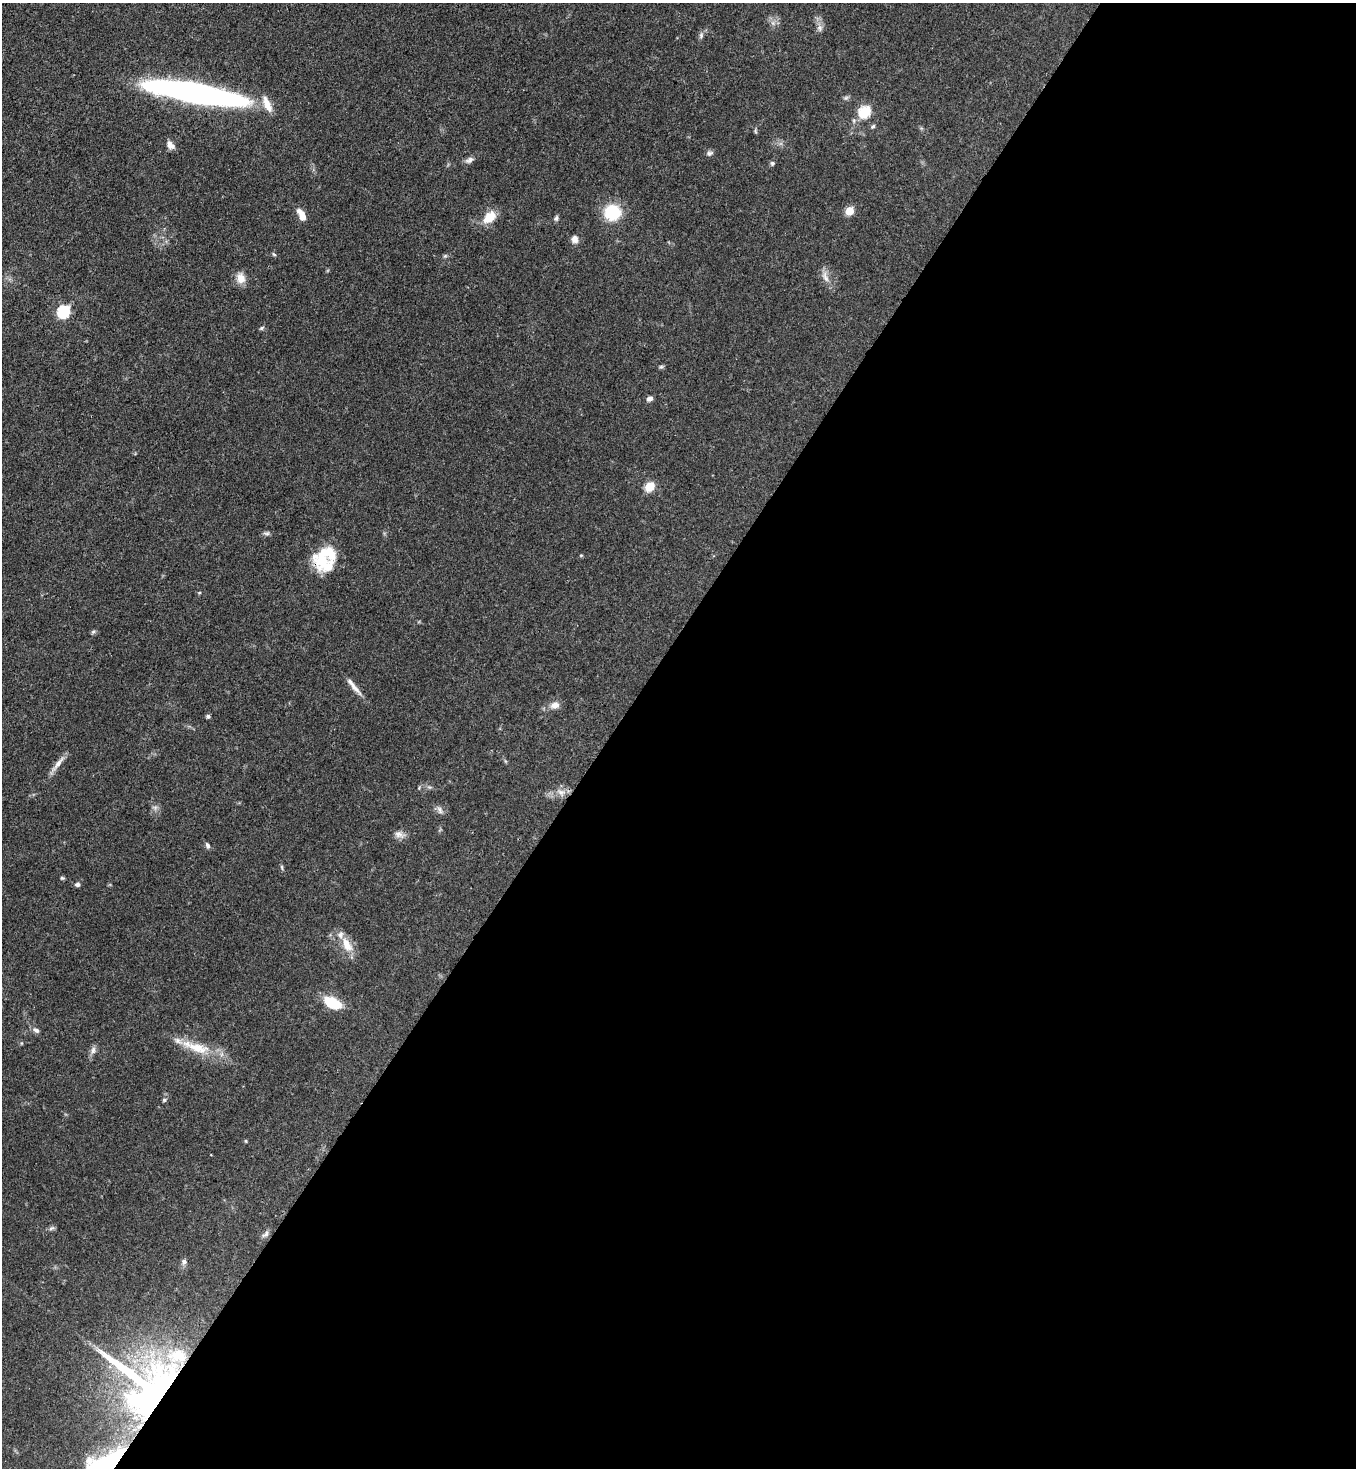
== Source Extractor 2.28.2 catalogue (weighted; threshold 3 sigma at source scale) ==
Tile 12 of 4 x 4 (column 4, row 3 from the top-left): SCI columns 4285-5638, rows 1525-2990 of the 6003 x 5981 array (HDU 1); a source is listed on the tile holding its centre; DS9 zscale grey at full resolution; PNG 1358 x 1470 px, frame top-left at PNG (2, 3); no overlay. Shown black and unused: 55% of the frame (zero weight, under 3 of 4 exposures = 7% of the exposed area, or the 3 px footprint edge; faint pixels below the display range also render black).
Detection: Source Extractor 2.28.2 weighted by HDU 2 'WHT'; one run over the whole footprint, this tile lists its part. Background 0.0602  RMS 0.0036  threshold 0.0162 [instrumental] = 3 sigma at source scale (4.5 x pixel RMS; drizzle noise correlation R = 1.50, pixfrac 1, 0.05/0.05 arcsec/px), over >= 5 px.
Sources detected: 61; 1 inside a brighter object's white glare — not listed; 4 inside a brighter listed object's ellipse — not listed separately; the other 56 listed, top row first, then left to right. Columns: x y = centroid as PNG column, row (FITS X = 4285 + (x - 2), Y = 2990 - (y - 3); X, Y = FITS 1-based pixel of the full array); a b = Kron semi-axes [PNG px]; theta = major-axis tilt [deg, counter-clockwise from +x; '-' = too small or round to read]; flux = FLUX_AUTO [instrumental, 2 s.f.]
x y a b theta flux
773 23 7 5 -46 1.1
820 28 10 7 -89 1.5
701 35 9 6 81 0.98
194 93 90 15 -10 150
865 112 6 6 - 36
873 126 6 5 - 0.63
755 131 6 4 -88 0.51
170 145 11 7 -49 2.1
709 153 10 6 17 1
469 160 13 7 25 1.4
772 163 6 5 - 0.67
850 211 5 5 - 12
612 212 14 13 - 18
302 215 14 6 -62 4.2
489 217 16 10 43 6.5
556 218 7 5 62 0.84
575 239 9 8 - 1.9
274 254 6 4 -44 0.5
445 256 6 4 43 0.55
825 277 18 7 -72 2.6
241 278 14 11 -79 3.4
64 312 6 6 - 46
261 328 7 4 28 0.54
661 367 7 4 20 0.6
650 399 7 5 29 1.3
650 487 5 5 - 19
267 533 9 5 2 0.88
581 555 5 3 - 0.35
323 559 30 21 -72 15
199 593 5 4 - 0.38
93 632 6 5 - 0.62
355 688 23 6 -45 2.9
555 705 12 9 19 2.6
208 716 5 5 - 0.66
505 761 6 4 -71 0.42
58 764 26 6 51 2.9
419 788 6 4 58 0.42
561 792 12 10 -30 2.7
440 810 11 6 -68 1.3
399 834 14 9 -25 2
207 845 8 5 -58 0.93
282 867 8 4 -81 0.56
62 878 5 4 - 0.52
77 884 6 5 - 1
347 945 21 11 -64 5.7
333 1003 16 9 -28 15
36 1030 9 6 -36 1.2
197 1048 38 14 -15 11
93 1050 11 6 75 1.4
164 1100 6 4 16 0.56
246 1141 5 3 - 0.32
51 1228 9 4 23 0.8
265 1234 12 6 40 1.2
184 1262 8 7 - 1.1
150 1391 63 46 -42 210
106 1465 45 21 37 54
Overlapping masked pixels (flux is a lower limit): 3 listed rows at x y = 323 559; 150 1391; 106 1465
Isophote crosses this tile's border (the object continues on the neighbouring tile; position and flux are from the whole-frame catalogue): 1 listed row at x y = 106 1465